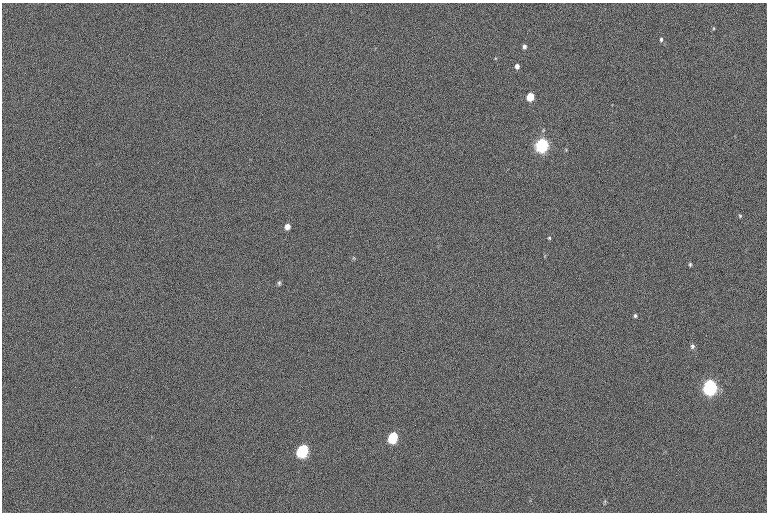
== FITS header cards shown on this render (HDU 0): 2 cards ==
NAXIS1  =                 765  / length of data axis 1
NAXIS2  =                 510  / length of data axis 2

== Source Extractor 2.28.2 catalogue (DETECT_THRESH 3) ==
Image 765 x 510 px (HDU 0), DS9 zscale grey, 1 PNG px = 1 image px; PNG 769 x 514 px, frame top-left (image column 1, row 510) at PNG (2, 3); no overlay
Background -68.4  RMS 13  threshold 39.8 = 3 sigma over >= 5 px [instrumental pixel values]
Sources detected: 17; all 17 listed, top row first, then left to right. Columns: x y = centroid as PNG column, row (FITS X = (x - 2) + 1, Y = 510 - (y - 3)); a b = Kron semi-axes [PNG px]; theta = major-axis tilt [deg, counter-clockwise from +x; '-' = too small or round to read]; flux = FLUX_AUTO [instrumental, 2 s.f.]
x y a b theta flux
714 28 5 3 - 840
661 39 6 4 89 1600
524 47 5 4 - 2600
517 66 5 4 - 4000
530 97 5 5 - 31000
542 145 6 5 - 290000
740 216 5 4 - 1100
287 227 5 5 - 5200
549 238 4 4 - 950
354 258 5 3 - 840
690 264 5 4 - 1200
279 283 6 4 90 1500
635 316 5 4 - 1500
692 346 7 6 - 2100
710 387 7 6 - 330000
393 437 7 6 - 62000
303 451 8 6 65 120000